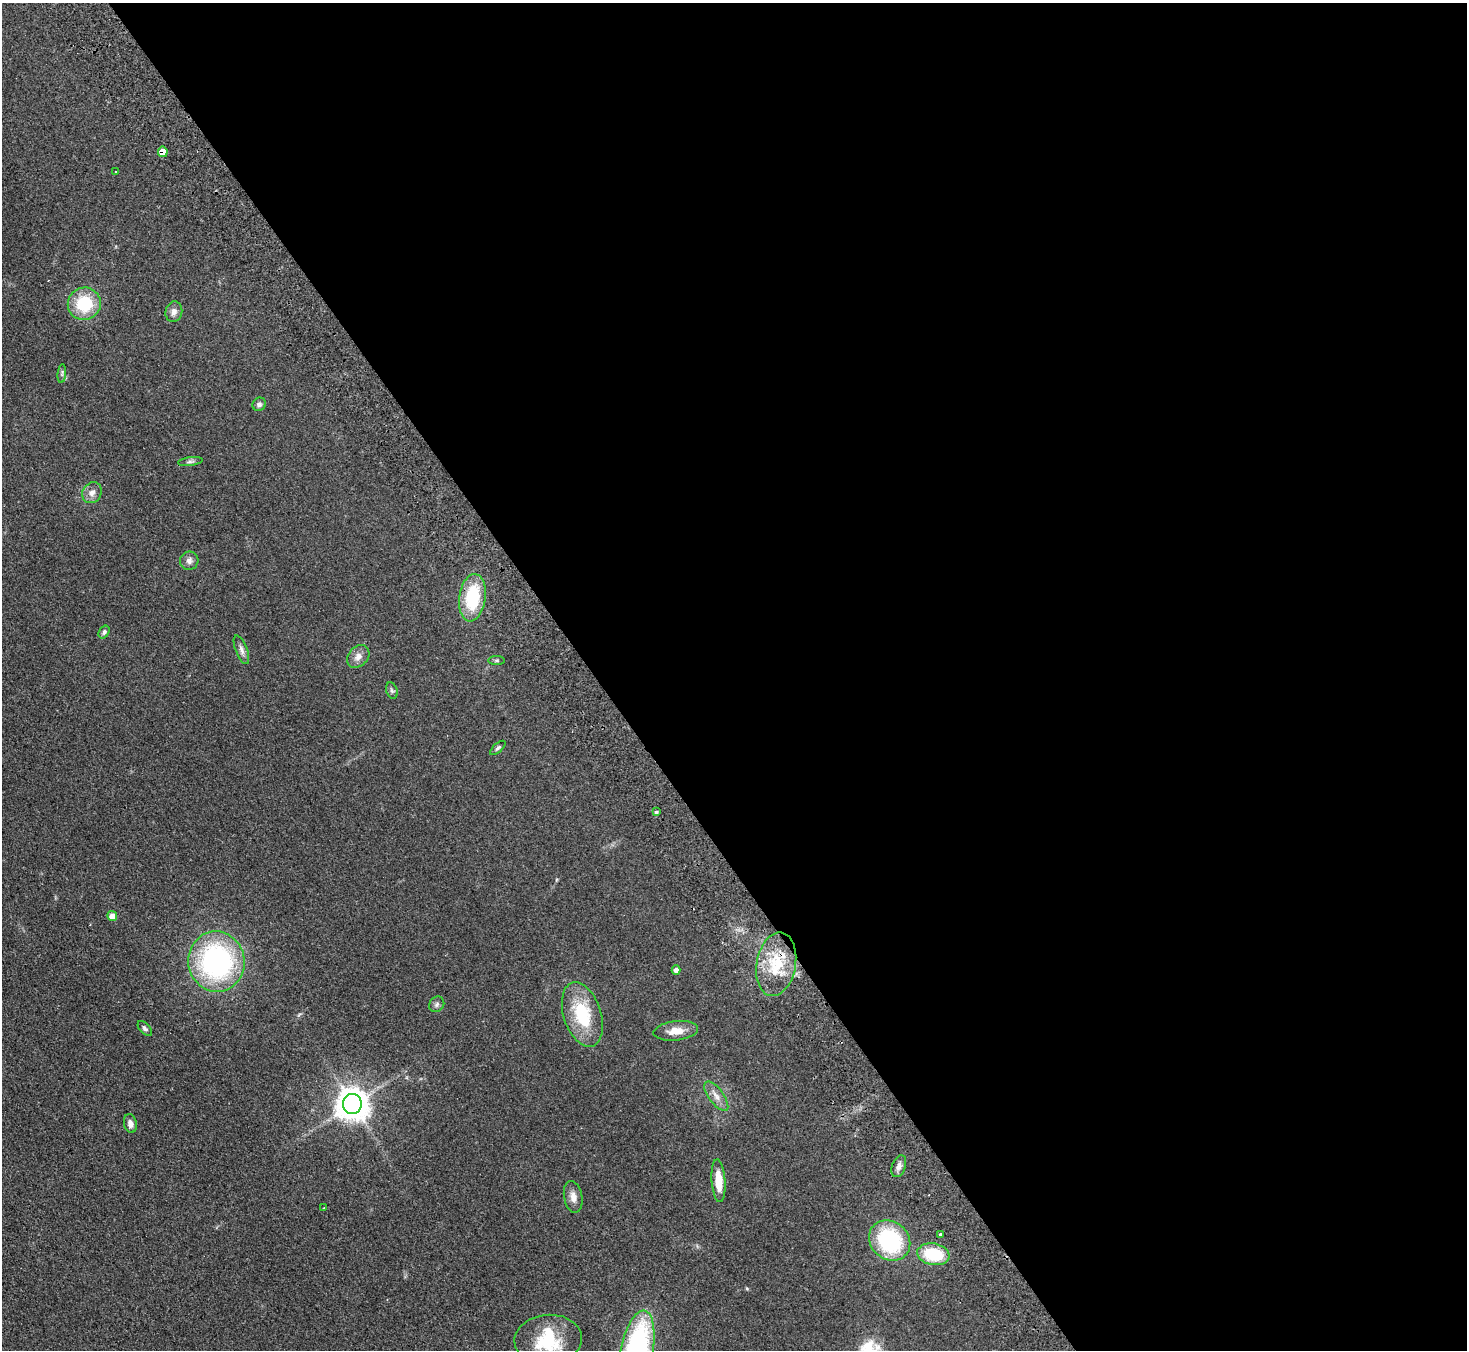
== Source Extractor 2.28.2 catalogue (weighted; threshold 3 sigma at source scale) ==
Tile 8 of 4 x 4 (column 4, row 2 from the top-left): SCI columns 4445-5909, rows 2892-4239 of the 5958 x 5920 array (HDU 1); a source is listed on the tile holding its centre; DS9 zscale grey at full resolution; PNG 1469 x 1352 px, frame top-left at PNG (2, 3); each listed source drawn as its Kron ellipse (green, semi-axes under 4 px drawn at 4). Shown black and unused: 60% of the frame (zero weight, under 2 of 3 exposures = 3% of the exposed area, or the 3 px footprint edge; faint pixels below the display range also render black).
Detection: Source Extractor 2.28.2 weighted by HDU 2 'WHT'; one run over the whole footprint, this tile lists its part. Background 0.113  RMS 0.012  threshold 0.0527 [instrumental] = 3 sigma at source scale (4.5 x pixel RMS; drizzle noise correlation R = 1.50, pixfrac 1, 0.05/0.05 arcsec/px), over >= 5 px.
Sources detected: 39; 2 inside a brighter listed object's ellipse — not listed separately; the other 37 listed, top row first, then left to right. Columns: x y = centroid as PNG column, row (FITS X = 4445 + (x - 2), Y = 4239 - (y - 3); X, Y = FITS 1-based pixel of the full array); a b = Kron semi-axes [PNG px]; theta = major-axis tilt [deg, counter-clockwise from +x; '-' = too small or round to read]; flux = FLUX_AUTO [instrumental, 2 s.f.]
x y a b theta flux
163 152 5 5 - 16
116 172 3 2 - 1.2
84 304 16 16 - 52
174 312 10 8 74 5.9
62 374 9 3 85 2
259 404 7 6 - 3.1
190 462 12 4 7 2.9
92 493 11 9 56 6.6
189 561 9 9 - 5
472 598 24 13 83 57
104 632 7 5 55 2.5
241 650 15 6 -69 5
358 656 12 9 46 7.4
497 660 8 4 0 1.9
392 691 8 5 -70 2.4
498 748 9 4 42 2.3
656 812 4 4 - 1.8
112 916 5 5 - 9.1
216 962 30 28 -80 210
776 964 32 19 80 47
676 970 4 4 - 5.3
437 1004 8 7 - 3.3
582 1015 33 18 -72 58
145 1028 9 5 -49 2.8
676 1031 22 9 6 14
716 1096 17 7 -54 8.4
352 1104 10 9 - 2000
130 1124 9 6 -78 5.9
899 1166 11 6 70 5.5
718 1181 21 7 -86 21
573 1197 16 9 -79 7.9
324 1208 3 3 - 1
941 1234 3 3 - 6.1
890 1240 22 19 -41 100
933 1254 16 11 -10 47
548 1340 34 25 5 56
637 1350 40 16 79 230
Overlapping masked pixels (flux is a lower limit): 2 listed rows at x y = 163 152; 776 964
Isophote crosses this tile's border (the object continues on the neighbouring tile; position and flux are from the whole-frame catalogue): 1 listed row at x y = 637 1350